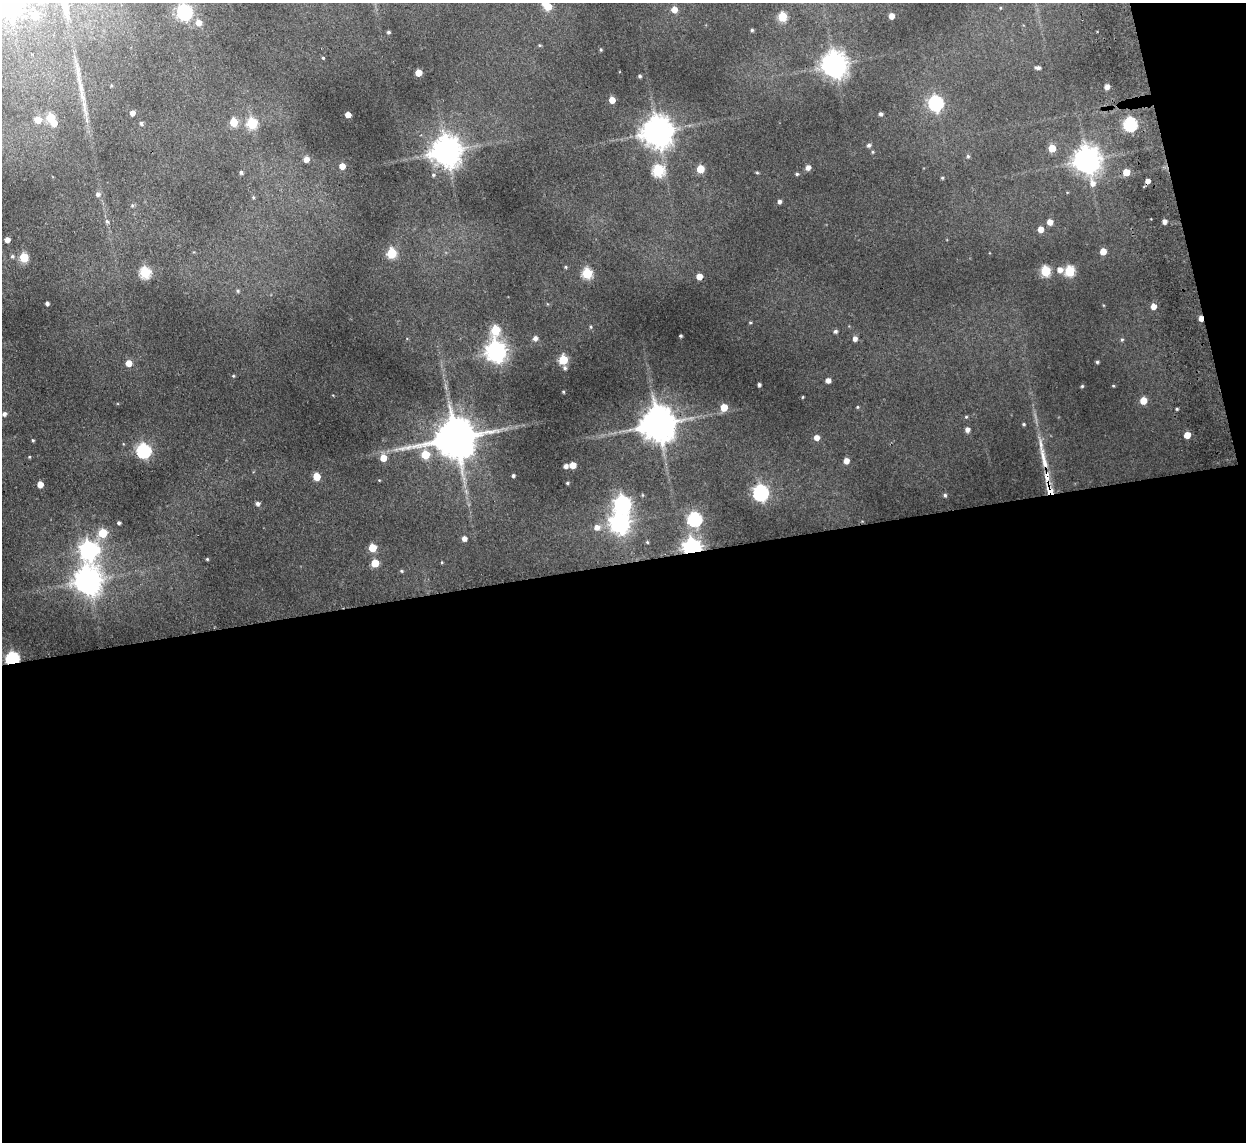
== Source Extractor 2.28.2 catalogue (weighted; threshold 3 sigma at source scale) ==
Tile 16 of 4 x 4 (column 4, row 4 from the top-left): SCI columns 3787-5030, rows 154-1293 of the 5082 x 4980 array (HDU 1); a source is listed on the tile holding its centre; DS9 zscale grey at full resolution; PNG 1248 x 1144 px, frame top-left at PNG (2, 3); no overlay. Shown black and unused: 53% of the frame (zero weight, under 2 of 3 exposures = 3% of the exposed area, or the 3 px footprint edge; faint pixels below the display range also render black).
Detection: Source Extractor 2.28.2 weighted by HDU 2 'WHT'; one run over the whole footprint, this tile lists its part. Background 0.189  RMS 0.016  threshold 0.0721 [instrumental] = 3 sigma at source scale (4.5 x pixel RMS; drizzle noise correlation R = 1.50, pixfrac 1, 0.05/0.05 arcsec/px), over >= 5 px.
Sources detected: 140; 1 inside a brighter object's white glare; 2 cosmic-ray / hot-pixel residue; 1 long thin detection or spike segment (spike, bleed or trail) — not listed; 2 inside a brighter listed object's ellipse — not listed separately; the other 134 listed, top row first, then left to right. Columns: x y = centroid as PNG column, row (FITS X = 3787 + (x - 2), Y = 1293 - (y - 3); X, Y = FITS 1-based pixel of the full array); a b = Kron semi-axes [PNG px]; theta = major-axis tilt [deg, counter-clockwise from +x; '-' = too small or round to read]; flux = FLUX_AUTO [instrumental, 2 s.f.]
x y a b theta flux
8 3 9 8 - 1200
547 6 7 5 -39 39
674 10 5 5 - 12
184 12 7 6 - 320
35 15 6 6 - 26
891 16 5 4 - 9.9
782 17 5 5 - 60
199 22 6 6 - 12
752 30 4 3 - 2
389 32 4 3 - 2.6
539 45 5 3 - 1.4
601 50 4 3 - 1.5
323 58 3 3 - 2
834 64 8 8 - 1600
1038 68 5 3 - 3.8
418 73 5 5 - 22
640 76 4 3 - 2.5
1107 87 5 4 - 7.5
612 100 5 4 - 16
936 103 7 6 - 270
132 113 5 4 - 7.7
881 114 4 4 - 3.4
348 115 4 4 - 10
50 118 6 5 - 50
38 120 6 6 - 20
233 122 5 5 - 39
141 123 5 5 - 3.2
252 123 6 5 - 87
1130 124 6 6 - 210
657 132 9 9 - 2400
869 145 5 5 - 3.4
1052 148 5 5 - 25
446 151 9 9 - 2200
968 156 5 4 - 2
306 159 6 6 - 9.1
1087 160 9 8 - 1700
342 166 5 5 - 14
808 167 5 5 - 6.7
700 169 5 5 - 36
658 170 6 6 - 130
241 172 4 4 - 2.8
1126 172 5 5 - 22
757 173 5 3 - 1.4
797 174 4 4 - 2.2
942 178 4 3 - 1.7
98 194 6 5 - 4.3
253 197 5 4 - 1.6
779 201 4 4 - 4
132 205 5 5 - 2.1
107 221 6 4 -67 2.7
1164 221 5 4 - 6.2
1050 222 5 4 - 11
1041 229 5 5 - 11
7 240 4 4 - 8.4
1103 251 5 5 - 15
391 253 6 5 - 72
12 256 5 4 - 2.2
24 257 5 5 - 54
566 267 4 4 - 1.7
1060 270 7 6 - 8.8
1045 271 5 5 - 88
1069 271 6 5 - 86
145 272 6 5 - 120
587 273 5 5 - 88
699 276 5 4 - 15
238 291 5 4 - 1.9
47 303 4 3 - 3.5
1153 306 5 5 - 11
750 322 4 3 - 1.4
591 327 5 3 - 1.4
495 330 7 5 80 62
835 331 5 4 - 3
680 336 3 2 - 1.8
535 338 5 5 - 5.4
855 339 5 5 - 6.2
1122 340 5 4 - 1.8
496 351 7 7 - 860
563 360 5 5 - 63
1097 362 4 4 - 2.1
129 363 5 5 - 14
565 368 5 5 - 2.9
233 376 4 4 - 1.5
828 380 4 4 - 7
759 385 4 3 - 3.2
1082 386 3 3 - 1.7
1113 386 4 3 - 1.2
563 392 3 3 - 1.5
802 397 4 3 - 1.2
1143 401 5 5 - 21
724 407 6 5 - 23
857 407 5 3 - 1.4
1177 409 3 3 - 1.6
4 414 5 4 - 4
966 417 4 4 - 1.5
658 424 10 10 - 3400
1024 424 4 3 - 1.6
967 429 5 4 - 6.1
1187 435 5 4 - 17
817 437 5 5 - 9.3
456 438 12 11 - 5400
33 440 4 3 - 1.6
1041 444 17 6 -84 11
144 451 6 6 - 260
425 454 5 5 - 47
29 457 4 3 - 1.2
383 458 6 5 - 20
846 461 5 4 - 11
573 465 5 5 - 17
566 466 4 4 - 5.4
513 475 3 3 - 2.8
316 476 6 5 - 24
1047 477 18 7 -82 18
567 483 4 3 - 1.7
40 484 5 5 - 9.9
761 493 7 6 - 350
945 495 5 4 - 2.2
257 503 5 5 - 4.1
622 504 7 7 - 420
694 519 6 6 - 230
119 523 3 3 - 2.7
619 523 8 7 - 720
597 527 7 7 - 8.3
103 533 6 5 - 49
464 539 5 5 - 7.2
647 542 4 4 - 1.6
372 548 5 5 - 36
692 548 7 6 - 610
89 550 8 8 - 550
207 559 4 3 - 1.5
442 562 4 3 - 1.2
375 563 5 5 - 34
401 571 5 4 - 1.6
88 581 10 8 -56 1700
12 658 6 5 - 250
Overlapping masked pixels (flux is a lower limit): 3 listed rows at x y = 1047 477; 692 548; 12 658
Isophote crosses this tile's border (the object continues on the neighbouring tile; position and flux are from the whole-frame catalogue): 2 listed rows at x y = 8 3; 547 6